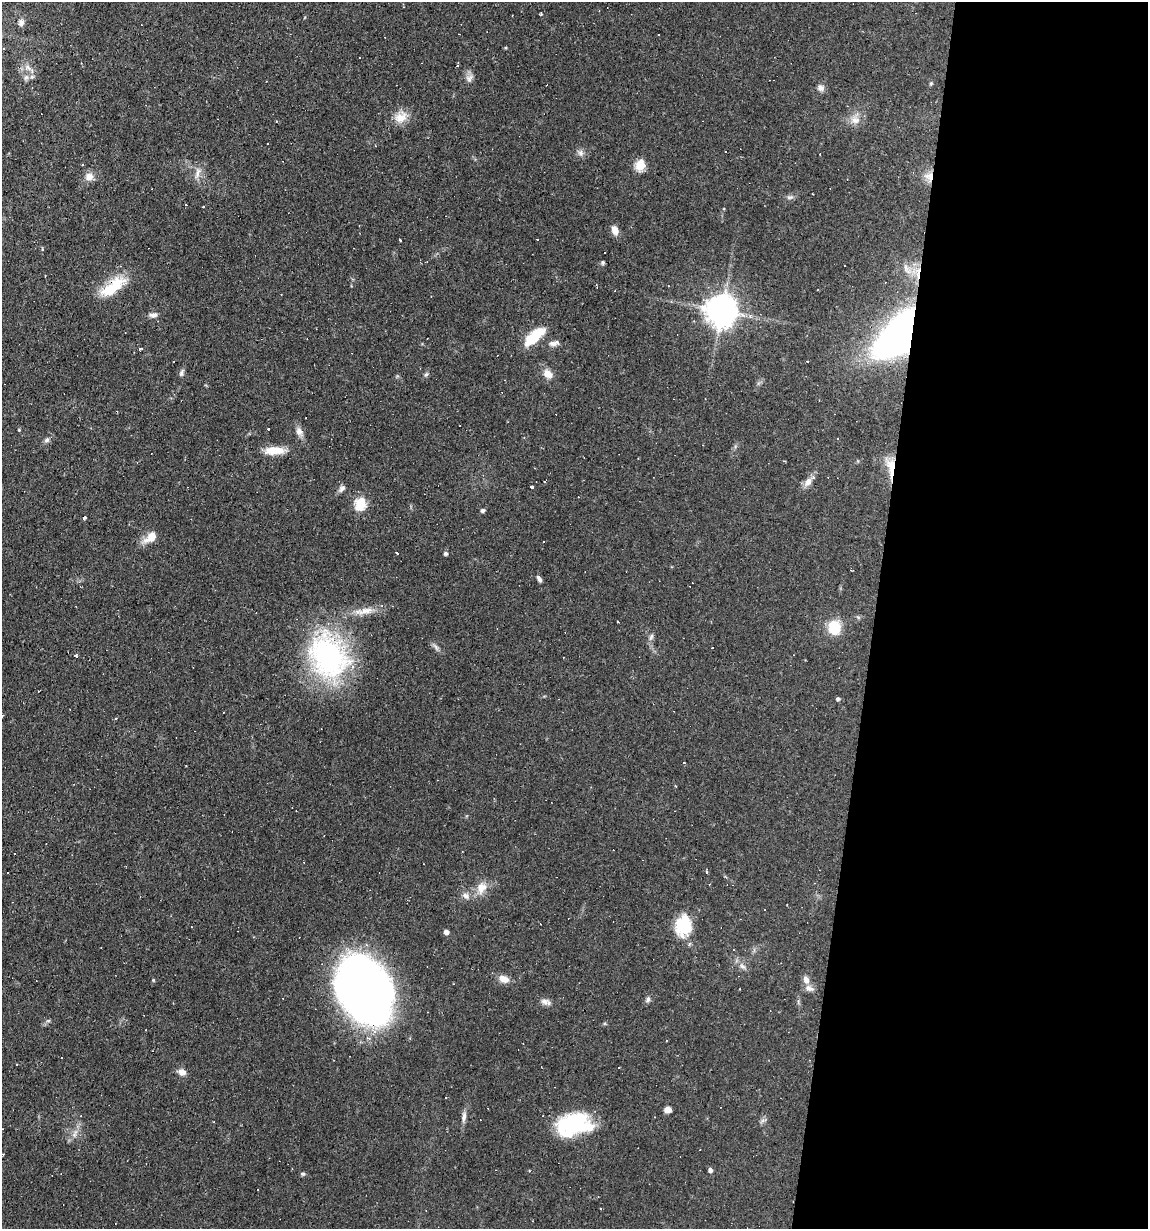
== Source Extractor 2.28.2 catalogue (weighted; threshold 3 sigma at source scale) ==
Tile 12 of 4 x 4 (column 4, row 3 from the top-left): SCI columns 3551-4696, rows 1228-2454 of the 4929 x 4909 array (HDU 1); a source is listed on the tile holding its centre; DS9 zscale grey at full resolution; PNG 1150 x 1231 px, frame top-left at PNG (2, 2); no overlay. Shown black and unused: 24% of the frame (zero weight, under 2 of 3 exposures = <1% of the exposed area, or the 3 px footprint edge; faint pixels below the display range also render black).
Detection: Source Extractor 2.28.2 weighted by HDU 2 'WHT'; one run over the whole footprint, this tile lists its part. Background 0.0927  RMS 0.0057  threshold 0.0256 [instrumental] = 3 sigma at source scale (4.5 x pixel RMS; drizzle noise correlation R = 1.50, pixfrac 1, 0.05/0.05 arcsec/px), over >= 5 px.
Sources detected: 118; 1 inside a brighter object's white glare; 30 cosmic-ray / hot-pixel residue — not listed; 2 inside a brighter listed object's ellipse — not listed separately; the other 85 listed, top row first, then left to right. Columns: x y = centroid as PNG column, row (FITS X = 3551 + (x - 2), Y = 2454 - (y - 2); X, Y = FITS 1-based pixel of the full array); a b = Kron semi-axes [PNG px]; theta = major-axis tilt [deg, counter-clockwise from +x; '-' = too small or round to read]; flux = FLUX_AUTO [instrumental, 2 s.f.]
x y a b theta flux
541 14 3 3 - 0.66
21 22 9 7 85 2.2
506 48 4 3 - 0.59
360 57 3 3 - 1.2
28 67 10 6 -46 2.5
26 77 8 6 72 1.8
469 78 11 9 50 2.8
931 84 6 4 69 0.78
821 88 9 8 - 2.5
400 117 17 14 36 7.7
855 120 14 10 -12 4.8
580 153 9 4 -18 1.5
640 165 5 5 - 34
197 173 17 6 72 3.4
89 176 10 10 - 4.2
929 176 14 12 -66 5.8
790 197 10 5 -6 1.4
203 207 2 2 - 0.66
615 230 9 6 -70 4.8
537 239 3 3 - 0.84
400 240 3 3 - 0.98
603 262 5 4 - 1
907 269 19 8 -57 5.8
113 287 35 14 36 19
722 310 9 9 - 1000
153 315 10 6 10 2.2
902 333 37 18 44 400
534 337 23 9 43 21
554 343 14 7 11 2.6
181 373 10 5 76 1.5
426 374 6 5 - 0.96
548 374 11 8 -41 5.1
268 429 2 2 - 0.4
19 430 3 3 - 0.73
299 431 13 8 -65 3.3
47 440 7 5 18 1.4
275 450 24 9 -2 9.5
891 467 29 11 -82 11
808 481 10 8 63 3.8
532 487 4 3 - 4.3
342 489 11 6 48 1.9
360 504 6 5 - 53
482 510 4 4 - 1.5
84 518 3 3 - 1.3
151 538 18 10 37 6.8
397 553 3 3 - 1.4
446 553 4 4 - 1.2
851 570 2 2 - 0.47
539 579 9 4 -61 1.6
367 611 18 9 4 6
617 621 3 2 - 0.97
834 627 13 10 -81 18
651 637 10 5 65 1.6
436 647 12 5 -56 1.7
76 656 3 2 - 1.5
328 656 58 44 -62 100
838 699 5 4 - 1.2
115 719 4 2 - 0.54
707 871 7 3 -90 0.84
481 888 17 13 61 7.1
466 896 11 8 -46 2.7
684 926 24 18 89 20
446 932 4 4 - 3.2
742 966 9 5 -30 1.9
504 979 13 8 -24 4.7
806 980 9 7 -66 3.1
363 990 54 38 -51 510
648 999 8 6 53 1.5
544 1001 13 8 -15 2.7
48 1021 6 4 19 0.83
368 1038 5 4 - 1.2
62 1058 3 2 - 0.73
619 1067 3 2 - 0.7
182 1072 8 7 - 3.9
446 1097 3 3 - 1.7
488 1108 3 2 - 0.53
668 1110 7 5 0 3.1
464 1116 15 6 82 2.7
763 1120 7 5 45 1.4
573 1124 36 21 11 48
75 1134 13 5 63 2.7
3 1154 3 3 - 0.61
710 1170 5 4 - 2
303 1174 7 5 1 0.9
258 1190 3 2 - 1
Overlapping masked pixels (flux is a lower limit): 4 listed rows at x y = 929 176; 113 287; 902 333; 891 467
Isophote crosses this tile's border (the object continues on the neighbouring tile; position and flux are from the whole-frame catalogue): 1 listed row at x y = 3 1154
Unlisted compact peaks at least as high as the median listed source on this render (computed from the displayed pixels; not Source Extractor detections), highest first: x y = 153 980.